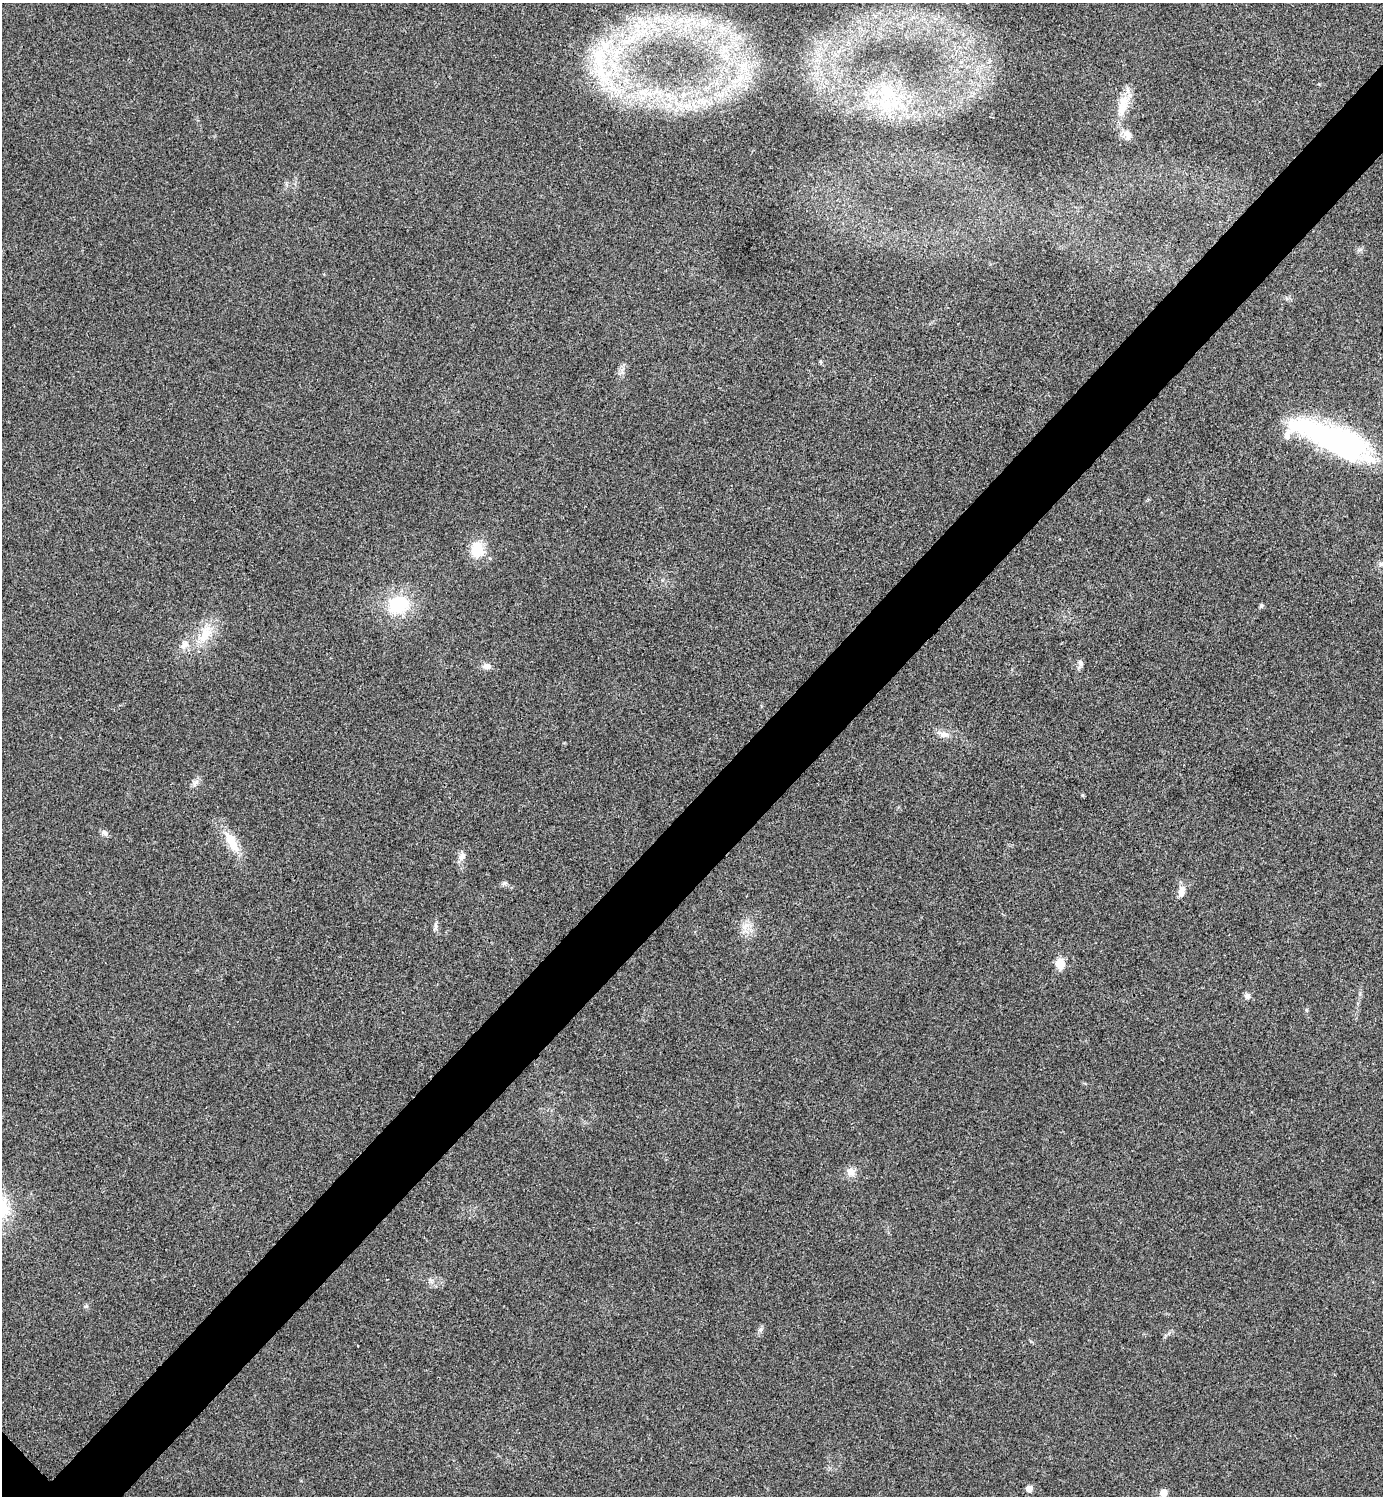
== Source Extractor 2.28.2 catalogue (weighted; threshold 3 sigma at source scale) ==
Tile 10 of 4 x 4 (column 2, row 3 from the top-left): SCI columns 1540-2920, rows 1501-2994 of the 5984 x 5984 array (HDU 1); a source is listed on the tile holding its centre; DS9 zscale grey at full resolution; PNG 1385 x 1498 px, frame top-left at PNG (2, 3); no overlay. Shown black and unused: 6% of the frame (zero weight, under 3 of 4 exposures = <1% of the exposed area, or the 3 px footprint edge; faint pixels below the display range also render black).
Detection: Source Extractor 2.28.2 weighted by HDU 2 'WHT'; one run over the whole footprint, this tile lists its part. Background 0.0194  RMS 0.0053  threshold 0.024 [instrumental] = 3 sigma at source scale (4.5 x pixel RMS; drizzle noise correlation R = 1.50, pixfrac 1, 0.05/0.05 arcsec/px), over >= 5 px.
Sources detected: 30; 2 inside a brighter listed object's ellipse — not listed separately; the other 28 listed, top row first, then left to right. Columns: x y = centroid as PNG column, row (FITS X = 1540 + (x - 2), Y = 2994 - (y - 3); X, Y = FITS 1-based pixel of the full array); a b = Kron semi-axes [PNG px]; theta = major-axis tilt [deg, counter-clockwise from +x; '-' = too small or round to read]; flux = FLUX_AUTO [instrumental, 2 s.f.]
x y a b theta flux
632 39 14 6 65 5.4
600 70 55 18 -72 36
887 94 31 25 58 30
1122 108 20 12 78 8.9
1127 134 13 12 - 4.1
1334 440 85 23 -23 140
477 549 15 12 84 14
1381 564 8 4 44 1.2
399 604 28 23 13 26
1261 606 6 5 - 0.93
205 634 32 13 59 13
184 644 14 10 56 4.1
1080 663 9 7 -74 1.8
486 666 11 7 1 2.8
943 734 13 7 -5 2.9
195 783 11 4 52 1.8
1083 795 5 3 - 0.64
105 833 10 6 -57 1.7
231 841 30 10 -60 12
462 856 12 8 56 3
1181 891 14 8 80 3.7
746 926 13 7 30 3.5
1060 964 14 10 -83 5.5
1247 996 7 7 - 1.9
851 1171 12 11 - 3.9
760 1330 7 4 -90 1.2
1029 1489 5 5 - 4.8
1163 1493 6 5 - 6.8
Unlisted compact peaks at least as high as the median listed source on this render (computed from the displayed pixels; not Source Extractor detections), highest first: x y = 504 883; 86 1306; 436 926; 1306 1010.